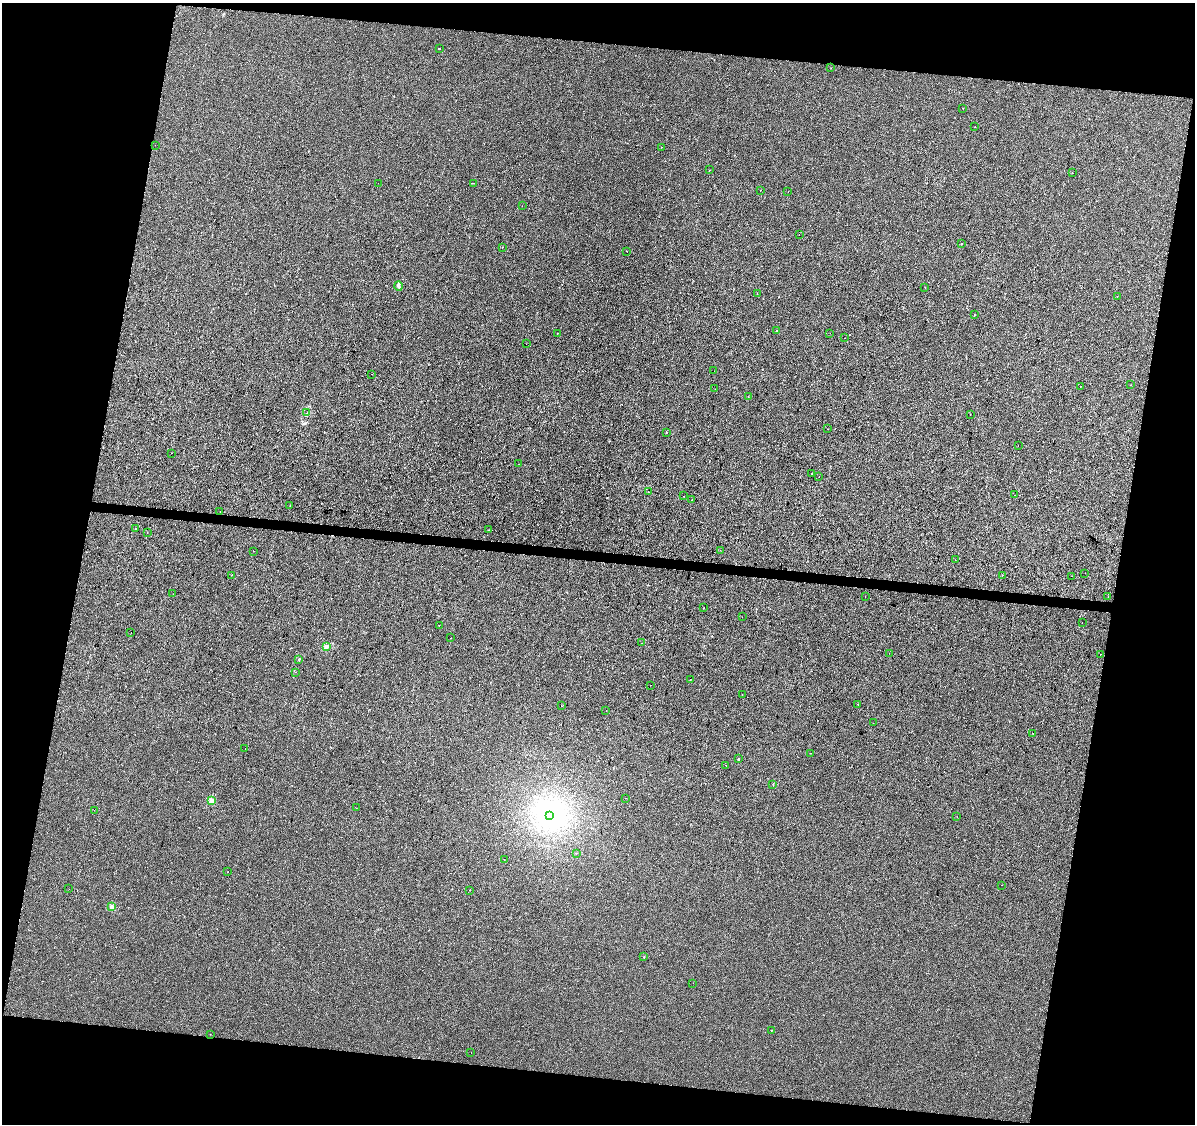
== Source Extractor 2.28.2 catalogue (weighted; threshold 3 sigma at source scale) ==
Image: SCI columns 1-4771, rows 226-4711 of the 4778 x 4994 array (HDU 1 of 3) = the unmasked area's bounding box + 8 px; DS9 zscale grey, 4 x 4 block average (1 PNG px = mean of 4 x 4 image px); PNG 1197 x 1126 px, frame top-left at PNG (2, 3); each listed source drawn as its Kron ellipse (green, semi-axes under 4 px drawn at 4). Shown black and unused: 22% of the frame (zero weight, under 2 of 3 exposures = <1% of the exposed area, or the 3 px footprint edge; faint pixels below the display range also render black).
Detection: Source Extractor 2.28.2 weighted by HDU 2 'WHT'. Background -1.15e-04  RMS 0.0042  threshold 0.0191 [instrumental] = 3 sigma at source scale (4.5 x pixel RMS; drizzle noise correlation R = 1.50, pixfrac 1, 0.0396/0.0396 arcsec/px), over >= 5 px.
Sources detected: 118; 3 inside a brighter object's white glare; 11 cosmic-ray / hot-pixel residue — neither listed nor drawn; the other 104 listed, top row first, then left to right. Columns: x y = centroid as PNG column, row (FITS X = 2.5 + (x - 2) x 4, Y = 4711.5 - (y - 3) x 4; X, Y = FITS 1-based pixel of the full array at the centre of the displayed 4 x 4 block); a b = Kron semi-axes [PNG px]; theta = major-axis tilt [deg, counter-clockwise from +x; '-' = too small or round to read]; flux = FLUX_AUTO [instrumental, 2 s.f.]
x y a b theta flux
439 49 2 2 - 3.2
831 68 2 2 - 1.5
963 108 2 2 - 3.4
975 127 2 2 - 1.7
155 145 2 2 - 0.37
661 147 2 2 - 5.3
710 170 2 2 - 0.57
1072 173 2 2 - 0.82
378 183 2 2 - 0.34
474 183 2 2 - 0.35
761 190 2 2 - 1.2
788 192 2 2 - 4.6
522 206 2 2 - 0.47
799 235 2 2 - 0.42
961 244 2 2 - 1.1
502 247 2 2 - 1.8
627 251 2 2 - 0.84
398 286 4 2 - 4.5
925 287 2 2 - 0.87
757 293 2 2 - 0.73
1117 296 2 2 - 1.2
975 315 2 2 - 1.2
777 331 2 2 - 2.6
557 333 2 2 - 0.78
830 333 2 2 - 2.1
844 338 2 2 - 0.42
526 344 2 2 - 0.39
714 371 2 2 - 0.43
372 374 2 2 - 2.8
1130 385 2 2 - 0.73
1080 386 2 2 - 0.7
715 389 2 2 - 0.84
748 397 2 2 - 0.67
307 413 2 2 - 0.61
970 414 2 2 - 0.56
827 429 2 2 - 5.7
666 432 2 2 - 3
1018 445 2 2 - 0.34
171 453 2 2 - 1.8
519 464 2 2 - 0.35
812 474 2 2 - 0.5
819 477 2 2 - 1.1
648 492 2 2 - 1.8
1014 495 2 2 - 1.1
683 496 2 2 - 2.2
692 499 2 2 - 0.73
290 506 2 2 - 0.48
220 512 2 2 - 0.64
136 529 2 2 - 0.65
488 530 2 2 - 0.42
147 533 2 2 - 0.42
720 550 2 2 - 0.72
254 551 2 2 - 1.9
955 560 2 2 - 0.47
1085 573 2 2 - 0.49
232 575 2 2 - 12
1002 575 2 2 - 4
1072 576 2 2 - 0.42
173 594 2 2 - 0.6
865 597 2 2 - 0.76
1108 597 2 2 - 0.48
704 608 2 2 - 2.2
742 617 2 2 - 1.9
1082 623 2 2 - 0.39
439 625 2 2 - 0.81
131 632 2 2 - 0.34
450 638 2 2 - 0.5
642 643 2 2 - 0.49
326 647 2 2 - 31
889 653 2 2 - 1.6
1100 654 2 2 - 3.7
299 659 2 2 - 4.8
295 672 2 2 - 0.55
690 680 2 2 - 0.62
651 685 2 2 - 0.69
742 695 2 2 - 1.6
858 704 2 2 - 1.2
561 706 2 2 - 3.1
606 711 2 2 - 0.78
873 723 2 2 - 0.63
1032 733 2 2 - 0.34
245 749 2 2 - 0.78
810 753 2 2 - 0.77
739 759 2 2 - 1.4
725 765 2 2 - 0.78
773 784 2 2 - 0.78
626 798 2 2 - 0.63
211 801 2 2 - 44
356 808 2 2 - 0.38
94 810 2 2 - 2
550 816 2 2 - 2.3
957 817 2 2 - 0.47
576 853 2 2 - 0.98
504 860 2 2 - 2.1
228 872 2 2 - 0.84
1001 885 2 2 - 0.55
69 889 2 2 - 0.84
469 890 2 2 - 1.1
112 907 2 2 - 33
644 957 2 2 - 3.8
693 983 2 2 - 0.43
771 1030 2 2 - 0.8
210 1034 2 2 - 1.2
471 1052 2 2 - 0.43
Diffuse or blended objects may show on this block-average render without a row.